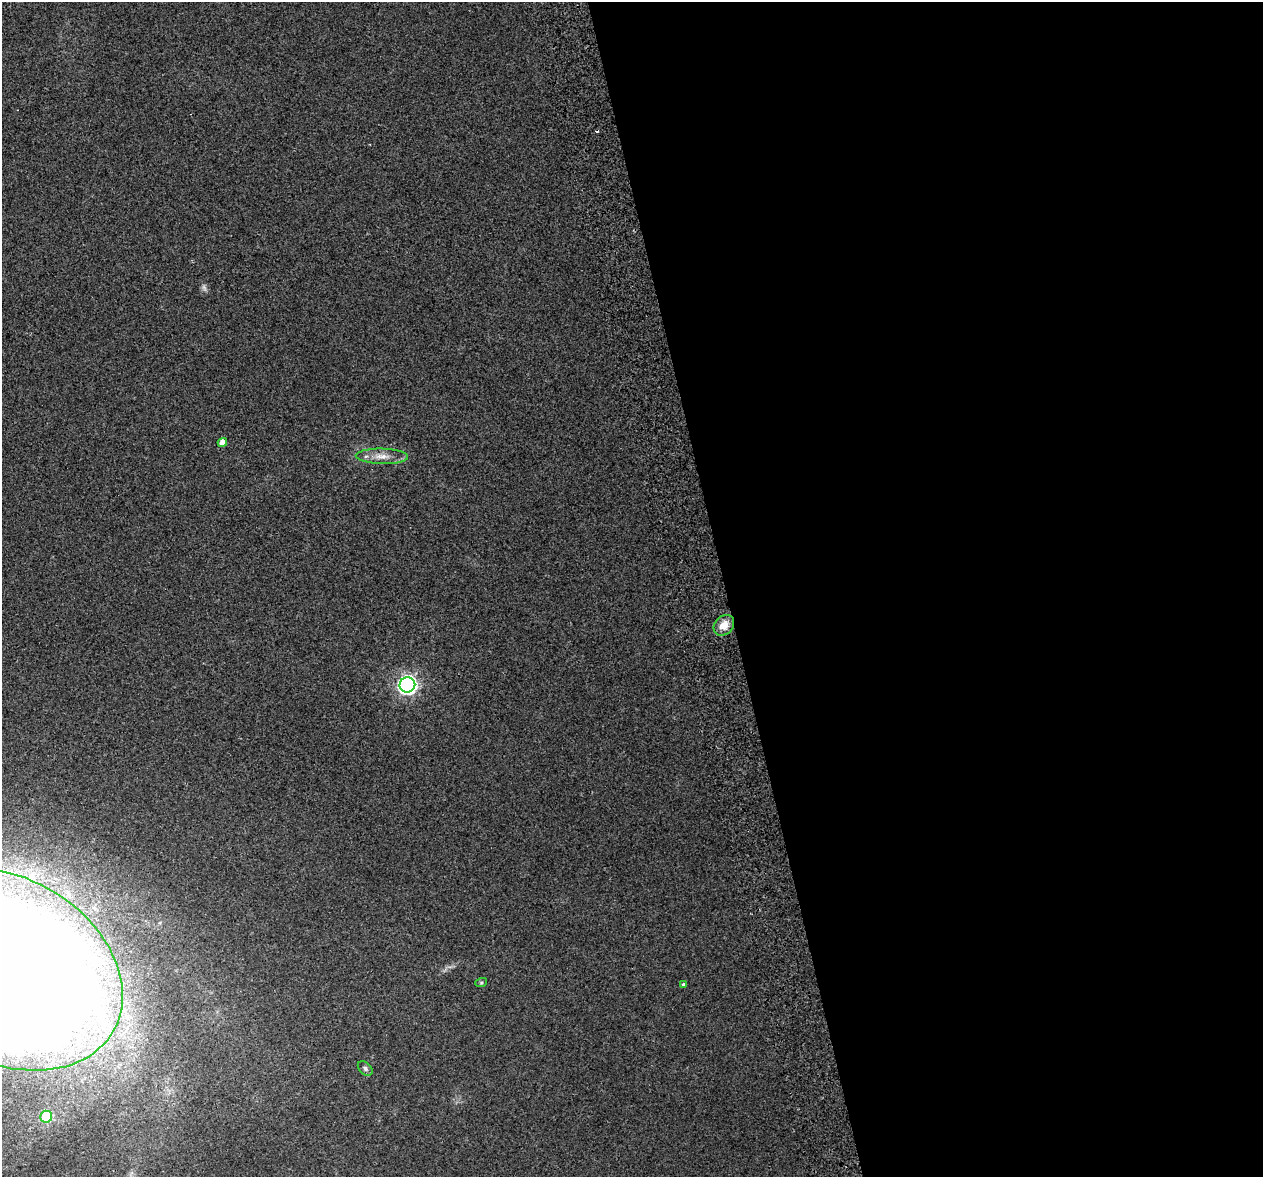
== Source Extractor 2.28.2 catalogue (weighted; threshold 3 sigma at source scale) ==
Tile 8 of 4 x 4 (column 4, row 2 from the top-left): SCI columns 3841-5101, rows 2453-3627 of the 5157 x 4856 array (HDU 1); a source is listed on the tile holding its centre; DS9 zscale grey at full resolution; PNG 1265 x 1179 px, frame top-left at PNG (2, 2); each listed source drawn as its Kron ellipse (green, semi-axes under 4 px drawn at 4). Shown black and unused: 43% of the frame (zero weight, under 2 of 3 exposures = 3% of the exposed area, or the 3 px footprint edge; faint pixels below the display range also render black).
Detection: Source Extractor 2.28.2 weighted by HDU 2 'WHT'; one run over the whole footprint, this tile lists its part. Background 0.0212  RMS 0.0071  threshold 0.0319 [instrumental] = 3 sigma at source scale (4.5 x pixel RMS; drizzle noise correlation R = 1.50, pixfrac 1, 0.0396/0.0396 arcsec/px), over >= 5 px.
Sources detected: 11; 1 too faint to see at this stretch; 1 cosmic-ray / hot-pixel residue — neither listed nor drawn; the other 9 listed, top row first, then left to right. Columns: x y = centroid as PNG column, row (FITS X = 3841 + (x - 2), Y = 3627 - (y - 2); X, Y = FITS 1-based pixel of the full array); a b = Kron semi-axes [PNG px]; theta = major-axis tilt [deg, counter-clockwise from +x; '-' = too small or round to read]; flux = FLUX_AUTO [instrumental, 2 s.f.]
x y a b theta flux
222 442 5 4 - 4.4
382 456 26 7 -1 8.3
724 625 11 9 48 9.1
407 685 8 7 - 280
3 969 127 92 -29 4100
481 983 6 4 19 0.89
683 984 3 3 - 1.7
365 1068 8 6 -41 1.9
46 1117 6 6 - 36
Isophote crosses this tile's border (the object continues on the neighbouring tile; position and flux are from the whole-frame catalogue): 1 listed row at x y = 3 969